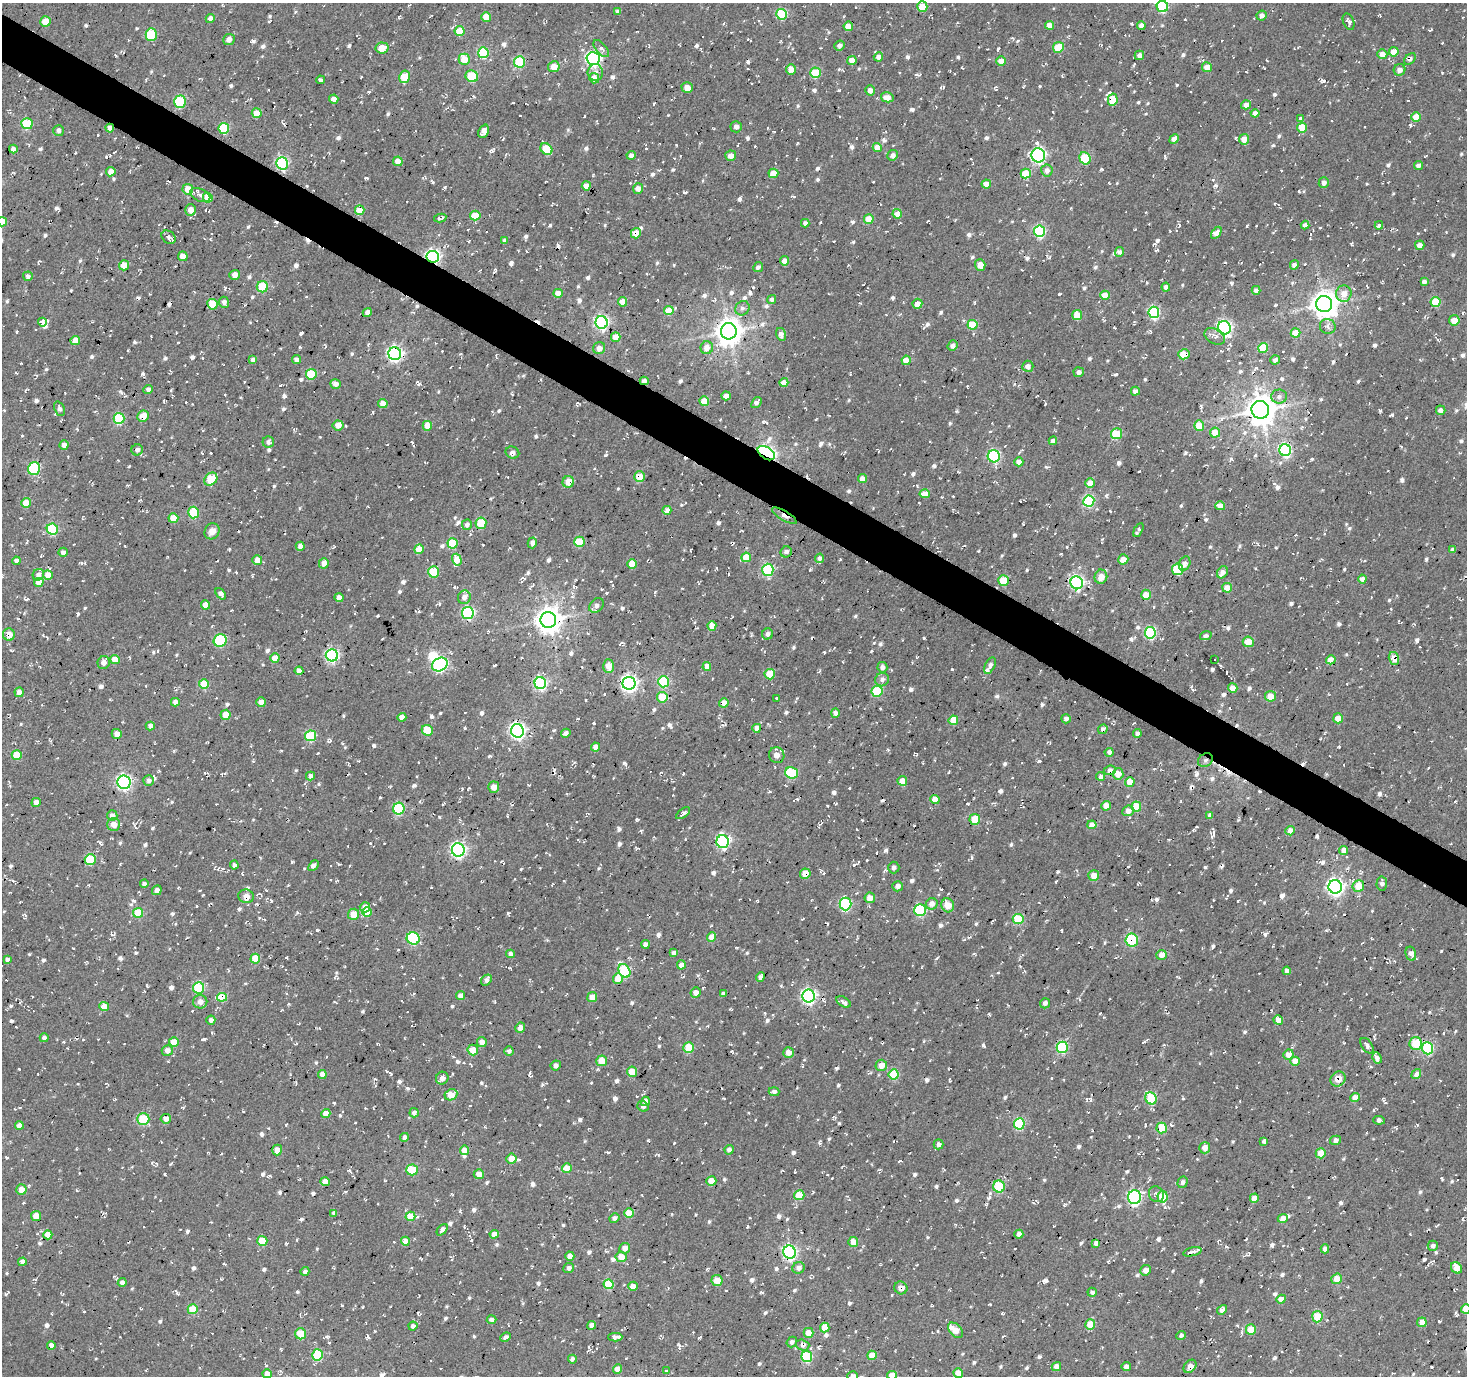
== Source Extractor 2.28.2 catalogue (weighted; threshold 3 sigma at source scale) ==
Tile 11 of 4 x 4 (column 3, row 3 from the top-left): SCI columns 2934-4398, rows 1628-3001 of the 5863 x 5936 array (HDU 1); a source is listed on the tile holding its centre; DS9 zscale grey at full resolution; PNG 1469 x 1378 px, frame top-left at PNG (2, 3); each listed source drawn as its Kron ellipse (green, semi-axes under 4 px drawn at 4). Shown black and unused: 3% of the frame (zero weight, under 2 of 3 exposures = <1% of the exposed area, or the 3 px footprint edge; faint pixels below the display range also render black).
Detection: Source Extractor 2.28.2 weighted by HDU 2 'WHT'; one run over the whole footprint, this tile lists its part. Background -0.0241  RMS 0.0085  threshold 0.0381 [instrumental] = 3 sigma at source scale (4.5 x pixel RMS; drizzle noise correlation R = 1.50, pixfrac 1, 0.0396/0.0396 arcsec/px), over >= 5 px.
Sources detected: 1663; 1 inside a brighter object's white glare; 100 cosmic-ray / hot-pixel residue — neither listed nor drawn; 24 inside a brighter listed object's ellipse — not listed separately; of the other 1538, all 500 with FLUX_AUTO >= 2.99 (the completeness limit of this list) listed and drawn (1038 fainter detections not listed), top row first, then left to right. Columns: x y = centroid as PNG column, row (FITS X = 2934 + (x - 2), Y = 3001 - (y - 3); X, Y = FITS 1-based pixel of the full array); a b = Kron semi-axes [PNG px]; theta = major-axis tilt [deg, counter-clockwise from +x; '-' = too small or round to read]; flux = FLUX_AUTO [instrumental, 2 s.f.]
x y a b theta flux
922 7 5 5 - 21
1162 7 6 5 - 68
618 11 4 4 - 3.1
782 14 5 5 - 62
1262 15 5 5 - 4.4
486 17 5 4 - 17
210 18 5 4 - 3.7
45 21 5 5 - 14
1349 22 8 5 -68 3.9
1049 25 4 4 - 8.4
1141 25 4 4 - 4.5
848 26 5 4 - 12
459 31 5 5 - 21
151 35 6 5 - 44
229 39 6 5 - 4.6
839 46 5 5 - 3.6
1058 47 5 5 - 27
382 48 6 5 - 12
601 48 10 5 -51 4.1
1394 52 5 4 - 15
483 53 5 5 - 59
1382 54 5 5 - 7.6
1139 55 5 4 - 3.8
878 57 5 4 - 5.1
464 59 5 5 - 15
593 59 7 6 - 230
1410 59 7 5 44 3.8
852 60 4 4 - 11
1001 61 4 4 - 8.9
519 62 6 5 - 52
554 67 5 5 - 11
1207 67 5 5 - 12
791 69 5 5 - 7.8
1400 70 6 5 - 4.5
595 72 8 7 - 4.5
815 73 5 5 - 31
472 76 6 5 - 32
405 77 6 5 - 24
594 78 5 5 - 8.4
320 80 4 3 - 3.9
687 88 5 5 - 8
870 90 5 5 - 5.7
887 97 6 5 - 8.6
334 99 4 4 - 5.4
1113 100 6 4 77 26
180 102 6 6 - 53
1246 105 5 4 - 6.7
257 113 5 5 - 15
1255 113 4 4 - 5
1416 117 5 4 - 13
1300 119 4 3 - 8.4
27 124 6 5 - 38
736 127 5 5 - 3.7
1302 127 5 5 - 27
110 128 4 4 - 8.2
224 128 5 5 - 51
58 131 5 5 - 3.6
484 131 7 5 67 6
1174 139 5 4 - 5
1244 139 5 5 - 10
877 148 5 4 - 11
13 149 4 4 - 3.5
546 149 6 5 - 31
631 155 4 4 - 3.5
893 155 5 5 - 3.9
1038 155 7 6 - 200
731 156 5 5 - 6.6
1085 158 6 5 - 41
398 161 5 5 - 7.6
282 163 6 6 - 120
1418 165 4 4 - 4.2
1047 170 6 6 - 5.1
111 172 5 4 - 8.9
773 173 5 4 - 16
1026 173 5 5 - 26
1324 183 5 5 - 4.6
986 184 4 4 - 8.7
586 186 4 4 - 10
638 188 5 5 - 6.9
188 189 5 5 - 14
200 195 11 6 -25 3.4
208 198 5 4 - 22
191 210 5 5 - 7.6
360 210 5 5 - 17
897 214 5 4 - 8.3
475 216 5 5 - 22
440 218 6 3 12 4.1
869 219 5 4 - 16
2 222 5 4 - 17
805 223 4 4 - 3.5
1305 225 4 4 - 3.7
1379 225 4 3 - 5.2
1039 231 6 5 - 100
636 233 5 5 - 9.2
1216 233 7 4 57 6.1
169 237 8 6 -40 3.8
505 240 4 4 - 3.1
1420 245 5 4 - 5.6
1119 252 5 4 - 3.4
183 256 5 5 - 8.7
433 257 6 6 - 210
785 261 4 4 - 8.8
124 265 5 5 - 16
980 265 6 5 - 11
1294 265 5 4 - 3.8
758 267 5 4 - 3
235 275 5 5 - 6.3
28 276 5 4 - 3.3
1424 282 4 4 - 3.7
262 287 6 5 - 28
1166 287 4 4 - 3.6
1256 290 4 4 - 3.2
558 293 4 4 - 9.6
1344 294 8 8 - 10
1105 295 5 4 - 15
772 300 4 4 - 3.5
224 302 5 5 - 3.5
622 302 5 4 - 11
1436 302 5 5 - 32
212 304 5 5 - 29
917 304 5 5 - 8.7
1324 304 8 8 - 1000
742 308 7 6 - 3.1
669 310 4 4 - 21
367 312 5 4 - 4.4
1154 312 6 5 - 96
1077 315 5 5 - 19
1454 320 5 5 - 12
42 322 4 4 - 160
602 322 6 6 - 200
972 325 5 5 - 32
1328 326 8 7 - 4.1
1224 328 7 6 - 220
729 331 8 8 - 1000
1295 333 5 4 - 15
781 334 6 5 - 4.5
1215 336 11 7 -28 4
616 337 5 4 - 10
75 340 5 4 - 11
952 346 5 4 - 4.3
599 348 6 6 - 5.3
707 348 6 6 - 8.4
1263 348 5 5 - 34
395 354 6 6 - 240
1184 354 6 5 - 20
253 360 4 4 - 3.9
297 360 4 4 - 3.9
906 360 4 4 - 13
1275 360 5 4 - 3.9
1028 366 5 5 - 5.3
1079 372 5 5 - 3.4
311 374 5 5 - 32
644 381 4 4 - 3.8
784 382 4 4 - 12
335 384 5 4 - 5.5
148 389 5 4 - 3.4
1135 391 4 4 - 4
726 396 5 4 - 4.7
1279 396 8 7 - 3.6
704 401 5 4 - 18
756 403 6 4 52 3.8
383 404 4 4 - 11
60 409 7 5 -67 3.8
1260 410 9 9 - 1500
1441 410 5 4 - 3.8
143 416 6 5 - 11
119 418 5 5 - 55
338 425 5 5 - 9.2
1199 425 5 5 - 19
427 426 5 4 - 14
1215 433 5 5 - 13
1117 434 5 5 - 37
1053 441 4 4 - 4.2
268 442 5 5 - 3.8
64 445 4 4 - 4.6
137 450 6 5 - 3.1
1285 450 6 5 - 130
512 453 7 6 - 3.8
766 453 9 6 -33 240
994 456 6 6 - 98
1019 462 4 4 - 6.6
34 468 6 6 - 69
639 477 5 5 - 14
211 479 7 5 46 26
863 479 4 4 - 9
568 482 6 5 - 14
1090 483 5 5 - 11
925 494 5 4 - 12
1089 501 6 5 - 80
26 503 5 5 - 19
1220 506 5 4 - 9.3
667 510 4 4 - 8.7
194 513 6 5 - 37
784 516 14 4 -31 5.3
173 518 5 5 - 14
481 523 6 5 - 26
467 525 5 5 - 3.5
52 529 6 5 - 53
1138 530 7 3 61 3.1
212 531 8 7 - 7.6
579 542 5 5 - 32
453 543 5 5 - 35
532 543 5 4 - 4.8
300 546 4 4 - 4.8
419 549 5 4 - 17
1453 550 4 4 - 3
63 552 5 4 - 3.5
786 552 6 5 - 3.6
746 557 5 4 - 16
819 558 5 4 - 3.2
1123 559 5 5 - 8.2
257 560 5 5 - 9
457 560 6 4 -74 15
16 561 4 4 - 3.2
324 563 5 5 - 6.7
632 564 5 4 - 18
1185 564 7 5 67 4.2
1178 569 6 5 - 45
768 570 6 5 - 86
434 572 5 5 - 38
1222 572 6 5 - 5
38 575 6 5 - 4.4
48 575 5 5 - 9.6
1101 577 7 6 - 9.3
1362 579 4 4 - 5.3
1003 580 5 5 - 23
39 582 5 4 - 14
1077 583 6 6 - 200
1227 588 5 5 - 11
221 594 6 4 -50 4.8
1146 595 5 5 - 12
464 597 7 6 - 5.1
339 598 4 4 - 7.3
206 605 4 4 - 9.4
596 605 8 6 44 3.9
468 613 6 6 - 110
548 620 8 8 - 1000
712 626 5 4 - 8.8
1150 633 6 5 - 99
767 634 6 5 - 3.3
9 635 6 6 - 11
1206 636 6 4 15 3.6
220 640 6 6 - 64
1248 642 5 5 - 14
332 655 6 6 - 130
275 658 5 4 - 14
115 659 5 4 - 13
1394 659 7 5 -74 9.6
1214 660 3 3 - 4.4
1331 660 5 4 - 12
104 663 6 6 - 5.4
440 664 8 6 28 160
608 666 7 5 -90 12
990 666 9 5 65 3.2
707 667 4 4 - 7.7
882 667 5 5 - 4.7
299 671 4 4 - 6.2
770 674 5 5 - 23
882 680 7 6 - 3.6
663 682 5 5 - 50
540 683 6 5 - 140
629 683 6 6 - 300
204 684 5 5 - 31
1233 688 5 4 - 10
877 691 6 5 - 35
19 692 5 4 - 6.8
1270 696 5 5 - 13
662 697 5 5 - 20
776 698 3 3 - 3.7
175 702 4 4 - 4.6
261 702 5 4 - 9.8
724 703 5 4 - 8.7
835 713 5 4 - 3.2
225 715 5 5 - 12
402 717 4 4 - 7.3
1338 718 5 5 - 13
1066 719 4 4 - 3.9
953 720 5 5 - 17
150 726 4 4 - 4
757 728 4 4 - 6.1
1103 729 5 4 - 3.1
427 730 6 5 - 25
517 731 7 6 - 280
566 733 5 4 - 3.1
1137 733 4 4 - 3.7
117 734 5 5 - 7.2
310 736 5 5 - 48
595 747 4 4 - 5.7
1109 752 4 4 - 3.2
17 755 5 5 - 22
777 755 8 7 - 6.9
1205 760 8 6 34 3
1110 770 6 4 5 4
791 773 7 5 -17 51
1118 774 6 5 - 12
310 776 4 4 - 3.4
1100 776 4 4 - 4.1
149 780 5 5 - 3.1
902 781 5 4 - 11
124 782 7 6 - 200
1130 782 5 4 - 18
494 787 5 5 - 7.4
935 800 4 4 - 16
36 802 5 4 - 5.2
1106 806 5 4 - 11
1136 807 5 5 - 27
399 809 6 5 - 57
1128 811 6 5 - 6.5
683 813 8 3 36 3.3
1210 815 4 4 - 3.2
112 816 5 5 - 5.4
975 819 5 5 - 23
114 824 6 6 - 11
1092 825 4 4 - 7.6
1290 831 5 4 - 8
723 842 6 6 - 170
458 850 6 6 - 240
1344 850 4 4 - 6.5
90 859 5 5 - 45
234 865 4 4 - 3.2
313 866 6 4 47 4.2
894 867 6 5 - 3
805 874 5 5 - 13
1094 875 5 5 - 10
1382 883 7 5 85 3.3
144 884 4 4 - 3.4
898 886 5 5 - 3.9
1358 886 6 6 - 16
1335 887 7 6 - 320
157 890 5 4 - 4.4
246 896 8 6 -11 7.3
870 898 5 5 - 8.9
845 904 6 6 - 87
932 904 6 5 - 6.5
948 905 7 6 - 13
365 907 5 5 - 5.7
920 910 6 6 - 68
367 912 5 4 - 16
138 913 5 5 - 35
354 914 6 5 - 15
1018 919 5 5 - 43
711 937 5 4 - 11
413 938 6 6 - 78
1132 940 6 6 - 51
645 944 4 4 - 5.3
674 953 4 4 - 4.2
510 954 4 4 - 4.7
1411 954 7 5 -76 5.3
1161 955 5 5 - 7.4
255 959 5 5 - 23
7 960 4 4 - 3.3
681 965 4 4 - 7.6
624 971 7 5 -60 70
1287 971 4 4 - 4.9
760 977 5 4 - 3.3
618 978 5 5 - 18
486 980 6 5 - 4.1
198 988 6 5 - 47
696 992 5 5 - 6
723 994 4 4 - 3.1
461 996 4 4 - 6.8
809 996 6 6 - 220
222 997 5 4 - 25
592 997 5 5 - 10
200 1002 7 6 - 6.2
843 1002 8 5 -32 3.4
1045 1003 5 5 - 3.4
104 1006 5 4 - 15
211 1020 4 4 - 3.7
1278 1020 5 4 - 13
520 1027 5 5 - 6.4
44 1038 4 4 - 3.2
174 1042 5 4 - 17
482 1042 5 5 - 6.4
1416 1043 6 6 - 24
1367 1046 9 5 -54 3.4
1062 1047 6 5 - 81
689 1048 5 5 - 27
1428 1048 6 5 - 62
167 1050 5 5 - 6
473 1050 5 5 - 14
509 1051 5 4 - 3
788 1053 5 5 - 7.9
1288 1054 5 5 - 8.2
1377 1058 6 4 -63 6.6
602 1061 5 5 - 14
1295 1061 5 4 - 11
881 1065 6 5 - 8.7
556 1066 5 5 - 3.3
632 1072 5 5 - 17
322 1074 4 4 - 7.8
894 1074 5 5 - 46
1416 1074 5 4 - 11
442 1078 6 6 - 5.5
1338 1079 8 7 - 9.8
774 1092 5 4 - 3.1
451 1095 6 5 - 19
1151 1098 6 5 - 60
1355 1098 5 4 - 8.6
645 1101 5 4 - 6.6
643 1106 6 5 - 3.1
326 1113 4 4 - 9.5
414 1113 5 4 - 4.7
143 1119 6 6 - 34
166 1119 5 4 - 5.7
1379 1120 6 4 -5 4.1
1019 1124 5 5 - 66
19 1125 4 4 - 5.6
1162 1128 5 5 - 29
404 1137 4 4 - 3
1336 1140 6 4 15 3.4
1264 1141 4 3 - 3.5
938 1144 5 5 - 4.2
1205 1148 5 5 - 7.7
277 1150 5 4 - 8.9
464 1150 4 4 - 12
729 1150 5 4 - 4
1321 1153 5 5 - 16
511 1159 5 5 - 13
567 1168 5 4 - 13
412 1170 6 5 - 29
479 1174 5 5 - 8.8
711 1181 5 5 - 15
325 1182 4 4 - 9.2
1183 1182 6 5 - 3
999 1186 6 6 - 49
21 1189 5 5 - 9.5
1156 1194 8 7 - 4
799 1195 5 5 - 24
1134 1197 7 6 - 180
1162 1197 6 5 - 26
1254 1198 4 4 - 8.9
334 1213 4 4 - 3.1
629 1213 5 5 - 19
36 1216 5 5 - 13
410 1216 5 4 - 18
614 1218 5 4 - 3.8
1283 1218 5 4 - 8
442 1230 7 4 49 4.3
494 1234 5 4 - 7.7
1019 1234 4 4 - 6.2
48 1235 4 4 - 11
262 1241 5 5 - 27
405 1241 4 4 - 10
853 1242 5 5 - 11
1096 1243 4 4 - 4.7
1433 1246 5 5 - 3.3
625 1248 5 5 - 6.6
1325 1249 4 4 - 4.7
790 1252 6 6 - 210
1192 1252 9 3 13 3.1
570 1256 4 4 - 6.5
621 1257 5 5 - 12
22 1262 4 4 - 5.3
569 1268 5 5 - 3.7
799 1268 6 5 - 4.8
1456 1268 6 5 - 12
1145 1270 5 5 - 5.8
305 1271 4 4 - 3.3
1337 1279 5 5 - 13
717 1280 5 5 - 14
122 1283 4 4 - 3.4
609 1284 5 5 - 38
633 1286 5 4 - 8.1
901 1288 6 6 - 5.9
1092 1292 4 4 - 3
1281 1299 5 4 - 8.2
193 1309 5 5 - 28
1466 1309 5 4 - 16
1222 1310 5 4 - 3.8
1317 1317 5 5 - 33
492 1320 5 4 - 3.8
1422 1322 5 5 - 9.5
592 1325 4 4 - 6.5
1090 1325 5 5 - 20
413 1326 4 4 - 3.5
825 1327 5 4 - 18
1251 1329 5 5 - 22
956 1330 9 5 -46 14
808 1333 5 5 - 9.7
301 1334 5 5 - 20
1181 1336 5 4 - 3
506 1337 5 4 - 3.6
615 1337 7 4 2 3.9
792 1342 5 5 - 3.4
51 1345 4 4 - 6.1
803 1345 7 5 -16 4.7
317 1355 5 5 - 56
872 1355 5 4 - 14
807 1357 5 5 - 62
572 1359 4 4 - 3.5
1190 1366 7 5 48 5.2
1056 1367 5 4 - 7.3
1126 1367 4 4 - 4.2
618 1369 4 4 - 9.5
666 1370 4 3 - 3.9
958 1373 5 4 - 15
267 1374 5 4 - 8.8
892 1375 5 4 - 10
853 1376 5 5 - 4.6
Overlapping masked pixels (flux is a lower limit): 38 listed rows (the first 20) at x y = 1410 59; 1113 100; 110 128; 224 128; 360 210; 636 233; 433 257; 729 331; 395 354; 1184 354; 644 381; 143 416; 1285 450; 766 453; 639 477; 784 516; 481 523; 434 572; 548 620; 9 635
Isophote crosses this tile's border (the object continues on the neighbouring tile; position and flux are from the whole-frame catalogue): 5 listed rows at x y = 1162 7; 2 222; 1466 1309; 892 1375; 853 1376